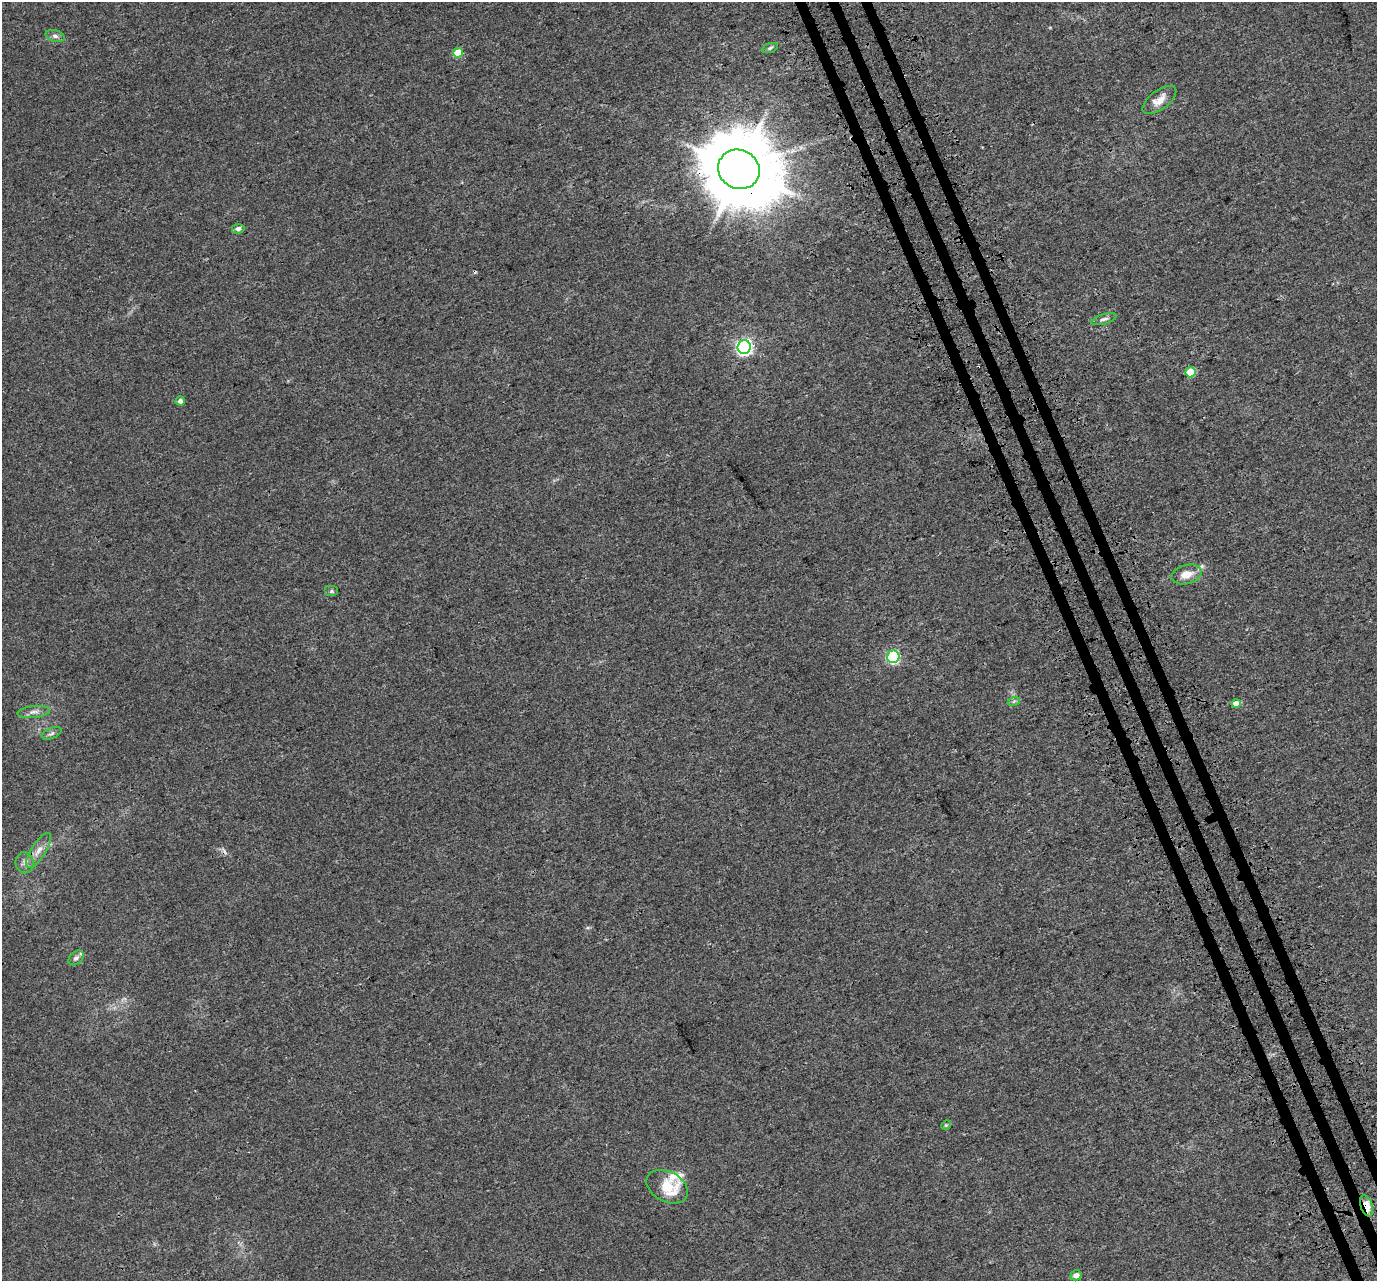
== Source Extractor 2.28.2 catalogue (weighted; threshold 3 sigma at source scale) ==
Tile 6 of 4 x 4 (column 2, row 2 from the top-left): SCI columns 1451-2825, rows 2721-3999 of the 5654 x 5495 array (HDU 1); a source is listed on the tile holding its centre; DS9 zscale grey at full resolution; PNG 1379 x 1283 px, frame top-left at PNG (2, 2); each listed source drawn as its Kron ellipse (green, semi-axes under 4 px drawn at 4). Shown black and unused: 3% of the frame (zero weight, under 3 of 4 exposures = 6% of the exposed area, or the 3 px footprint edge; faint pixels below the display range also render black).
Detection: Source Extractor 2.28.2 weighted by HDU 2 'WHT'; one run over the whole footprint, this tile lists its part. Background 0.00395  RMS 0.0025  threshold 0.0112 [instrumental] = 3 sigma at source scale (4.5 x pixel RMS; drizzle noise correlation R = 1.50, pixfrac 1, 0.0396/0.0396 arcsec/px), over >= 5 px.
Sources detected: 28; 2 cosmic-ray / hot-pixel residue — neither listed nor drawn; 2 inside a brighter listed object's ellipse — not listed separately; the other 24 listed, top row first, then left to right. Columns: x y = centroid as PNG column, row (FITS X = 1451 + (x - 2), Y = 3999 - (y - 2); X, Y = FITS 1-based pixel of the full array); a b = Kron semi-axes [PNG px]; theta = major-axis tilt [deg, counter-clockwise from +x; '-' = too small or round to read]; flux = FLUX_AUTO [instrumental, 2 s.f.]
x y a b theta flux
55 36 9 5 -15 0.83
770 48 8 4 18 0.47
458 53 5 5 - 6.3
1159 100 20 9 37 2.5
739 169 21 19 -27 2600
238 229 6 5 - 0.97
1104 319 13 5 15 0.8
744 347 7 6 - 66
1190 372 5 5 - 7.4
180 401 5 4 - 0.98
1187 574 15 9 15 2.9
331 591 7 5 0 0.48
893 657 6 6 - 28
1014 701 6 4 19 0.38
1236 703 5 4 - 2.9
34 712 16 6 6 1.2
52 733 10 5 22 0.65
39 850 20 7 58 2.2
24 863 10 9 - 1.3
76 958 9 6 43 0.74
946 1125 5 4 - 0.27
667 1187 22 15 -28 7.4
1366 1206 11 6 -71 6.6
1076 1275 5 5 - 1.4
Overlapping masked pixels (flux is a lower limit): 2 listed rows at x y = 739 169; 1366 1206